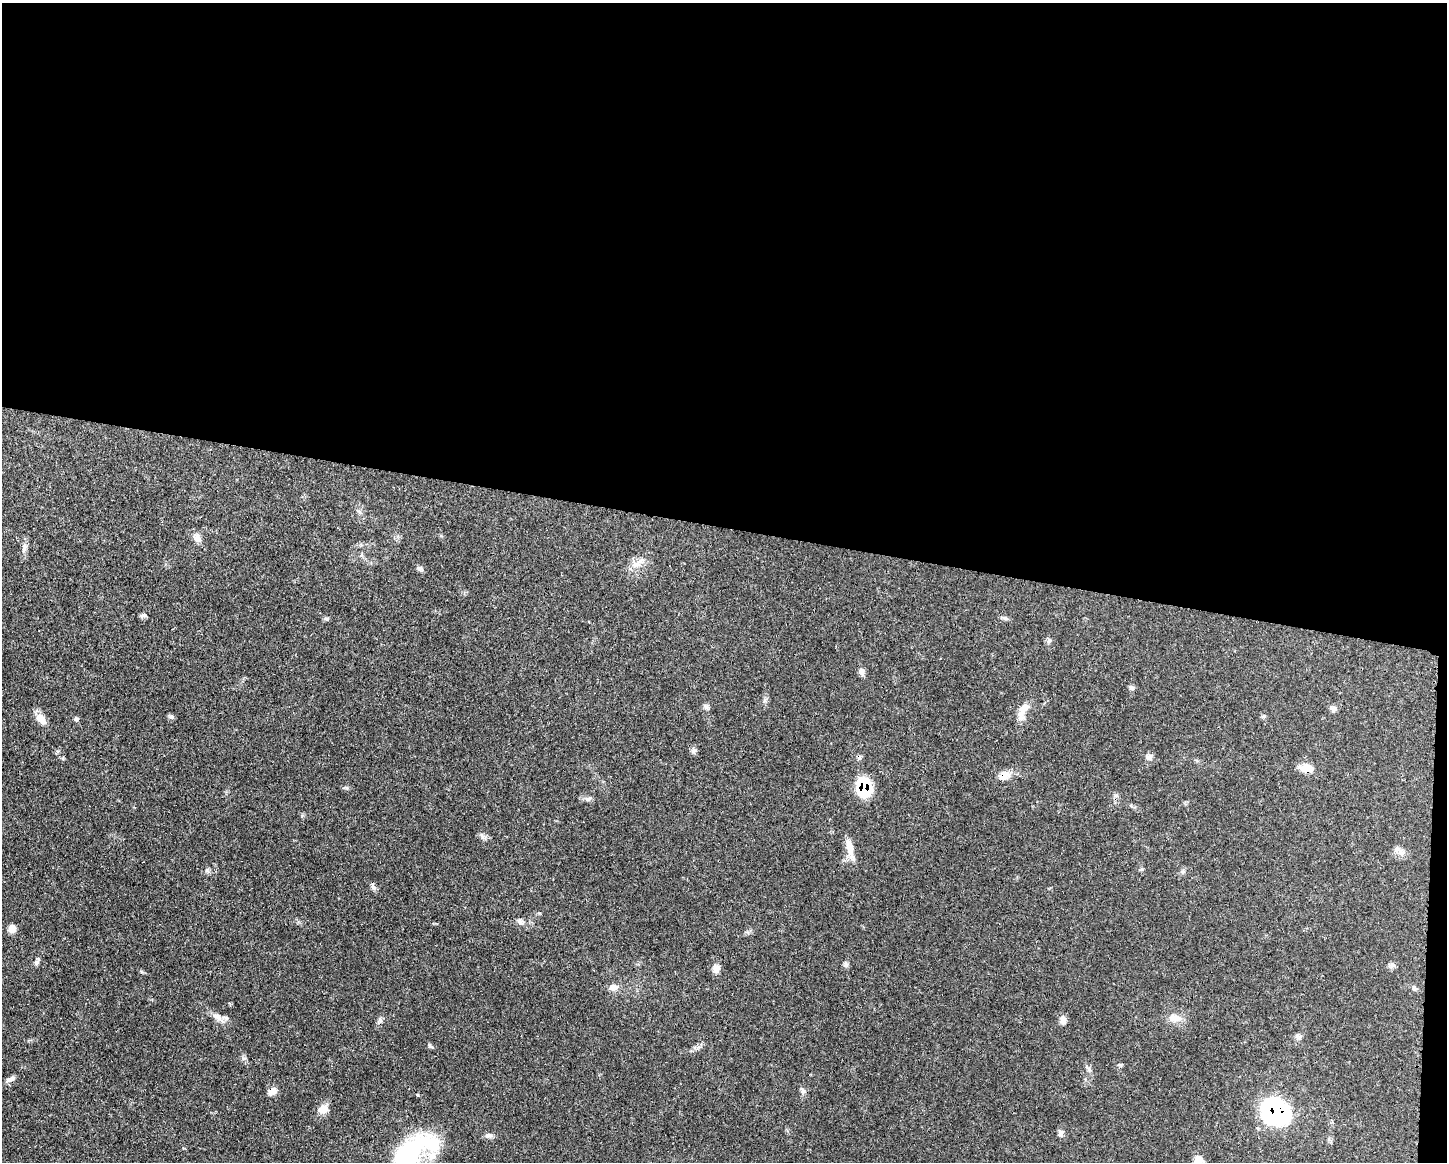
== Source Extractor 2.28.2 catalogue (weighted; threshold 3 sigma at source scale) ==
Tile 3 of 3 x 4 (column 3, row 1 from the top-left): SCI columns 3007-4451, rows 3486-4645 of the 4681 x 4647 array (HDU 1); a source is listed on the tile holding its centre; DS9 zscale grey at full resolution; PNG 1449 x 1164 px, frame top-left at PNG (2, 3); no overlay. Shown black and unused: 46% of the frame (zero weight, under 3 of 4 exposures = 1% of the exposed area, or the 3 px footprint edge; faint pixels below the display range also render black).
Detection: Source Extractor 2.28.2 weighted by HDU 2 'WHT'; one run over the whole footprint, this tile lists its part. Background 0.0597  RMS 0.0031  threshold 0.0141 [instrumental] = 3 sigma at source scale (4.5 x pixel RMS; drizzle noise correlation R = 1.50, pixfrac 1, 0.05/0.05 arcsec/px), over >= 5 px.
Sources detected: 54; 1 cosmic-ray / hot-pixel residue — not listed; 2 inside a brighter listed object's ellipse — not listed separately; the other 51 listed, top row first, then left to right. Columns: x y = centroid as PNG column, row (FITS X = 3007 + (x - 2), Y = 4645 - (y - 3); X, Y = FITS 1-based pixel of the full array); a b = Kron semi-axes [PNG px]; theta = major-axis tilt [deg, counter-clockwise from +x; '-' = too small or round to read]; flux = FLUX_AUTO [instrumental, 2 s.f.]
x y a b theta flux
197 537 12 9 -58 2.2
25 547 12 6 81 1.3
637 564 15 10 18 3
420 569 9 6 -31 0.84
143 615 8 5 -1 0.78
1005 618 11 5 -20 0.76
326 619 7 5 -29 0.56
1049 640 7 4 -72 0.55
862 672 11 7 -79 1.2
1132 687 8 6 -38 0.68
765 700 7 4 89 0.67
706 706 8 6 -68 0.79
1024 708 20 10 52 3
1333 708 10 7 -15 0.97
171 717 7 5 -42 0.73
41 719 15 10 -49 2.9
76 719 7 5 90 0.62
694 751 7 5 28 0.7
1149 757 9 7 53 1.2
1307 768 16 10 -2 3.5
1004 776 13 9 21 3.4
864 787 14 11 -85 22
588 799 11 6 23 0.93
850 849 30 7 -78 3.5
1401 852 13 8 -37 1.9
373 887 10 6 -67 1
520 921 10 6 -54 1.2
12 928 10 9 - 1.8
37 962 8 6 90 0.75
846 964 9 5 -85 0.75
1391 966 9 6 83 0.85
716 968 11 9 -89 1.8
614 987 12 8 7 2
1414 988 8 5 -19 0.67
217 1016 15 8 -32 2.2
1175 1017 18 10 -6 3.3
1063 1020 10 8 -84 1.5
1298 1037 11 6 -30 0.91
430 1046 8 4 -35 0.53
1120 1065 8 3 -32 0.38
1089 1069 9 5 -71 0.81
10 1079 11 6 25 1.4
272 1091 9 7 25 2.7
803 1091 7 4 1 0.66
417 1095 4 3 - 0.48
323 1109 13 11 26 2.6
1276 1111 23 18 -42 63
1060 1133 10 6 -86 1.1
488 1135 10 7 -1 1.1
411 1154 59 28 39 48
1199 1160 11 8 -54 4.1
Overlapping masked pixels (flux is a lower limit): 4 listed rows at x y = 1004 776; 864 787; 272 1091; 1276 1111
Isophote crosses this tile's border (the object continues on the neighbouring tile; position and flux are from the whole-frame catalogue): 2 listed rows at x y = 411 1154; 1199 1160
Unlisted compact peaks at least as high as the median listed source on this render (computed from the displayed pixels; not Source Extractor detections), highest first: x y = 482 837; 346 788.